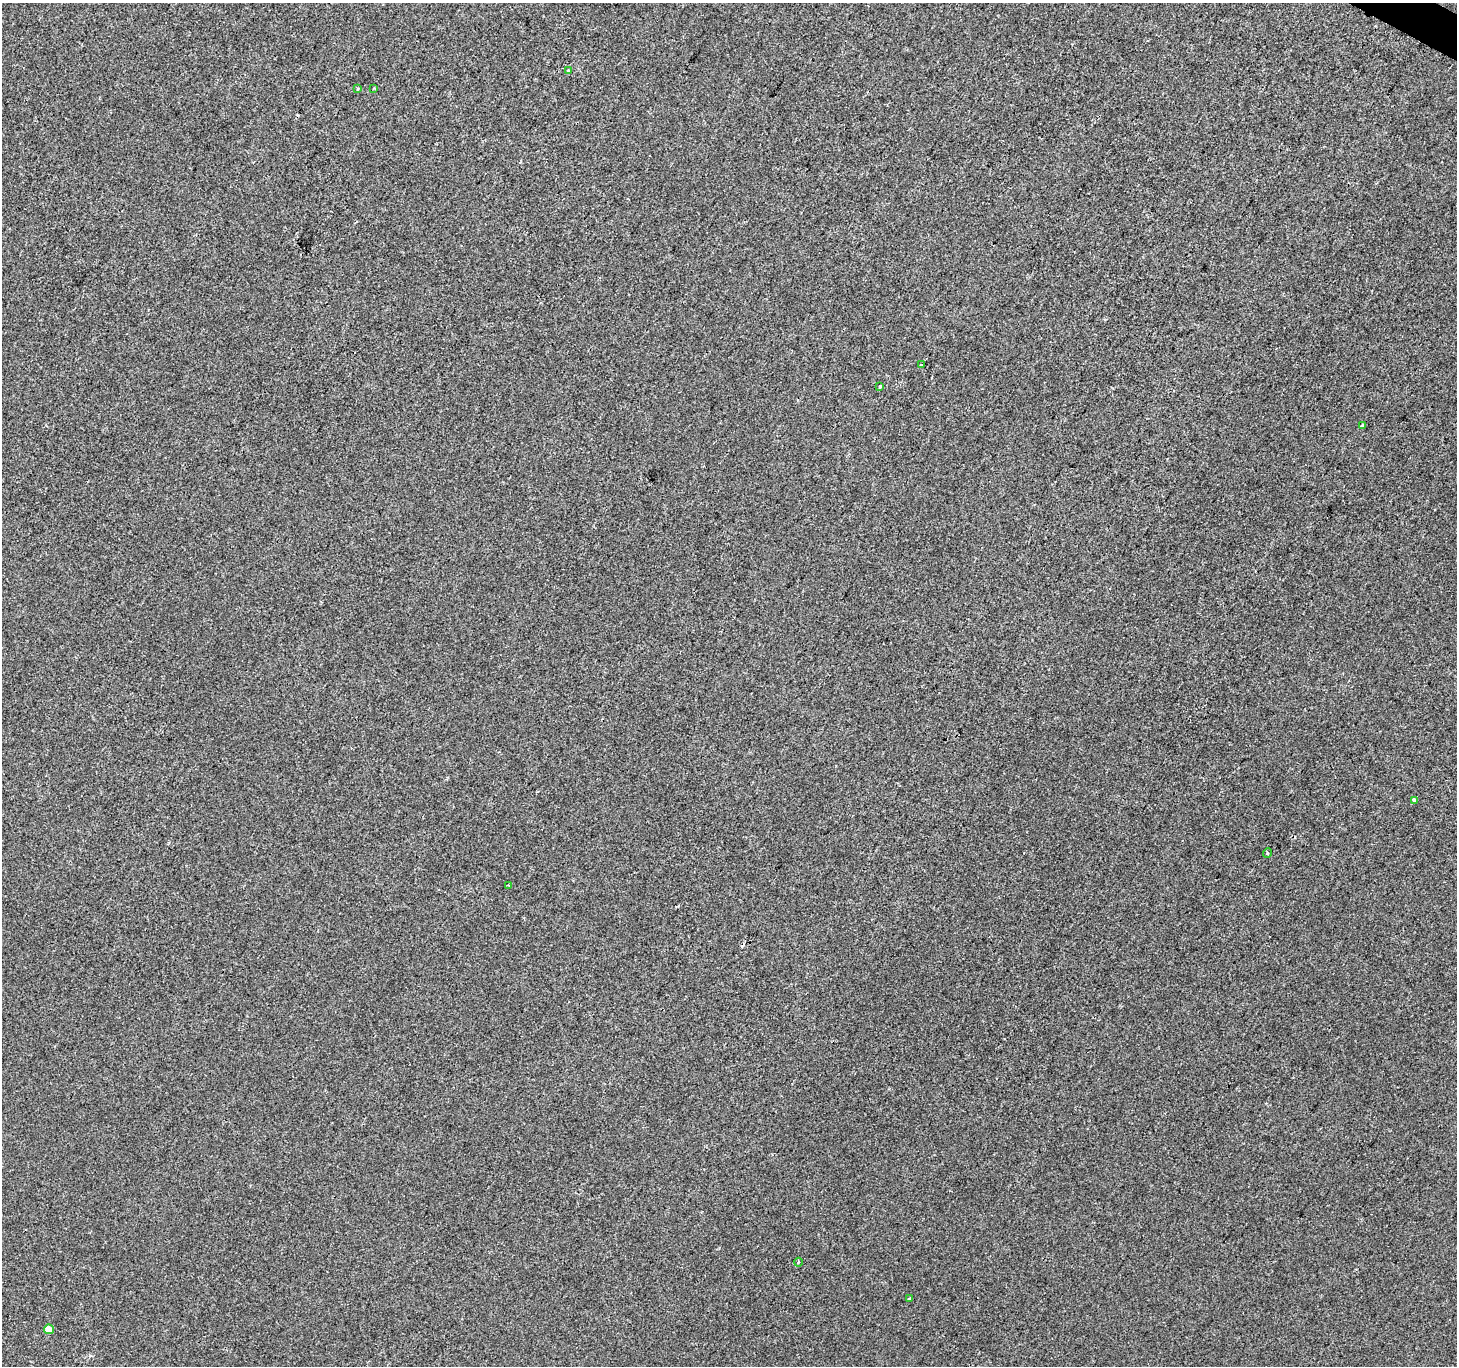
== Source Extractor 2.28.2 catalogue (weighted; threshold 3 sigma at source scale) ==
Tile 10 of 4 x 4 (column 2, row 3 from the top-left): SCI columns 1462-2916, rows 1625-2988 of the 5827 x 5910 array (HDU 1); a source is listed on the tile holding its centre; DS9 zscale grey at full resolution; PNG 1459 x 1368 px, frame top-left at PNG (2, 3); each listed source drawn as its Kron ellipse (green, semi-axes under 4 px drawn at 4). Shown black and unused: <1% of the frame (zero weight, under 2 of 3 exposures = <1% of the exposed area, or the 3 px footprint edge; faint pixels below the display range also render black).
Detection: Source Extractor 2.28.2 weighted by HDU 2 'WHT'; one run over the whole footprint, this tile lists its part. Background 5.71e-05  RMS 0.0042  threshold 0.0188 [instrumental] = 3 sigma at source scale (4.5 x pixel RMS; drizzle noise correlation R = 1.50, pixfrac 1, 0.0396/0.0396 arcsec/px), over >= 5 px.
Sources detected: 12; all 12 listed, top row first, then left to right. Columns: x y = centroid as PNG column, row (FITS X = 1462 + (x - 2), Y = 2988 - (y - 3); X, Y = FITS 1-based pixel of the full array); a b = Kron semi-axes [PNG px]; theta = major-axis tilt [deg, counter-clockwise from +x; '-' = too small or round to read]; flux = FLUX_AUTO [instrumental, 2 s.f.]
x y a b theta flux
569 71 3 3 - 1
373 88 3 3 - 0.79
358 89 3 2 - 0.53
922 365 3 3 - 1.1
880 387 3 3 - 0.84
1362 426 3 3 - 1.7
1414 800 4 3 - 1.5
1267 853 5 3 - 0.41
508 885 3 3 - 0.5
798 1262 4 3 - 0.43
909 1299 3 3 - 6.1
49 1329 5 5 - 4.6